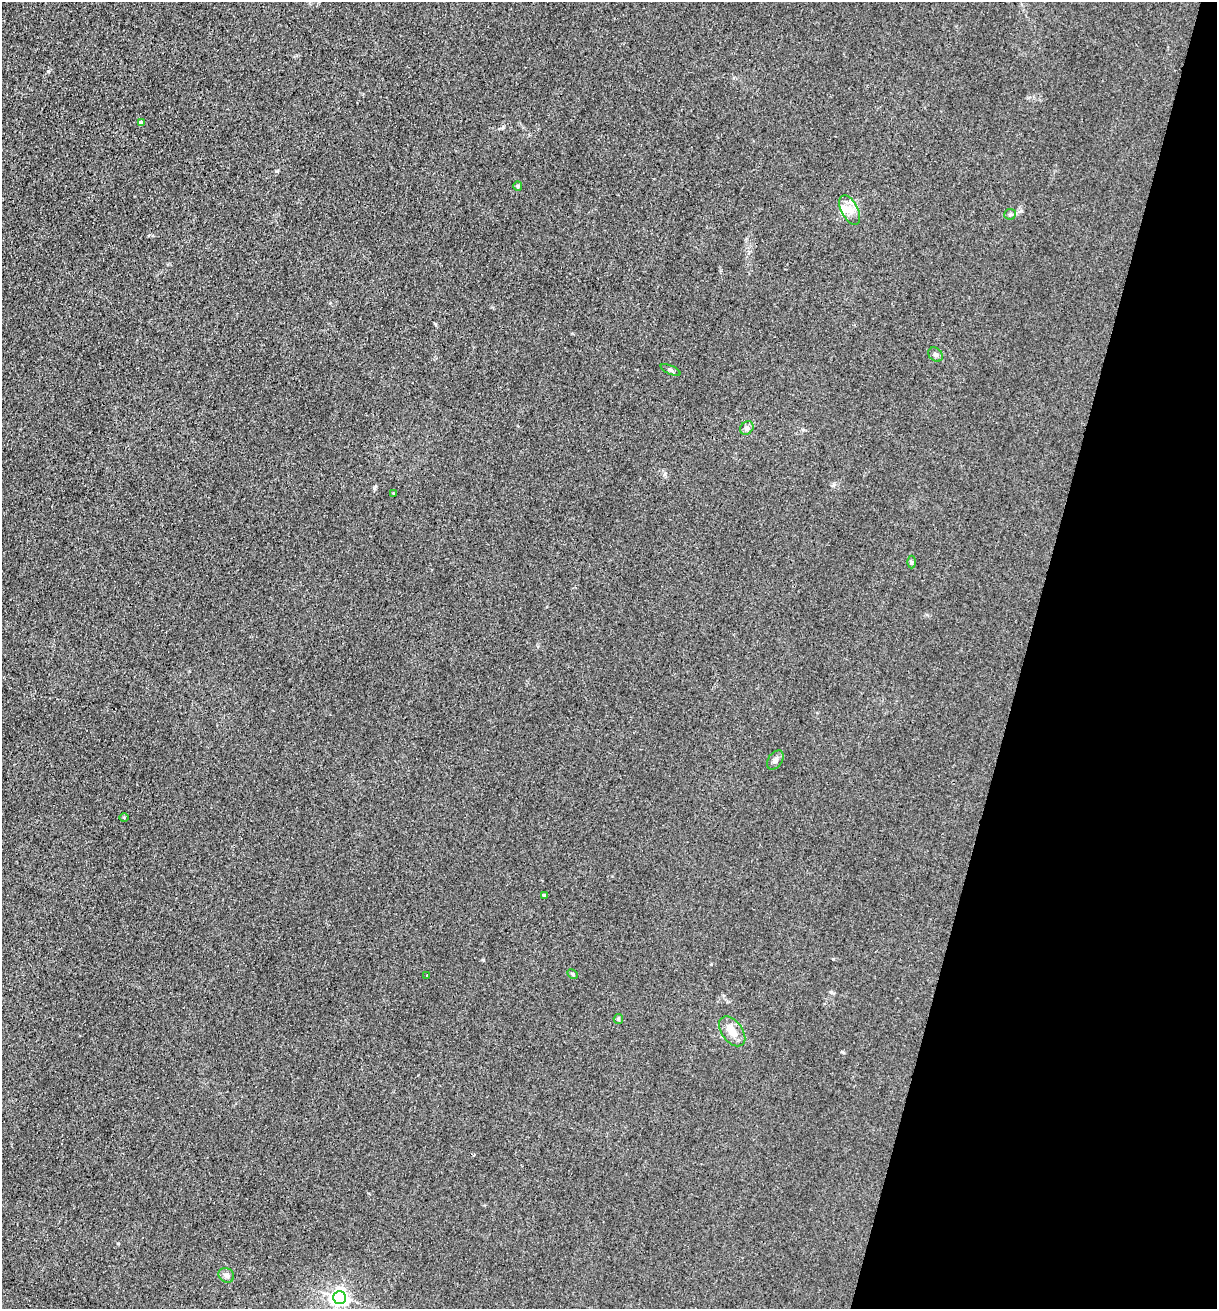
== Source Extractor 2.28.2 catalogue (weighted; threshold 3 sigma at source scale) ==
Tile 8 of 4 x 4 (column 4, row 2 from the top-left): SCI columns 3910-5124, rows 2623-3929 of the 5261 x 5243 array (HDU 1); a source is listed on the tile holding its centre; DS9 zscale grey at full resolution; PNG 1219 x 1311 px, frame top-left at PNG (2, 2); each listed source drawn as its Kron ellipse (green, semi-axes under 4 px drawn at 4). Shown black and unused: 16% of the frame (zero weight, under 3 of 4 exposures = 1% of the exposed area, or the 3 px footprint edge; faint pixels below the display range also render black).
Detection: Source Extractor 2.28.2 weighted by HDU 2 'WHT'; one run over the whole footprint, this tile lists its part. Background 0.0333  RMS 0.0063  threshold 0.0284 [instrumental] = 3 sigma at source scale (4.5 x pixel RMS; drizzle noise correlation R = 1.50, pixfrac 1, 0.05/0.05 arcsec/px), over >= 5 px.
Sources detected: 22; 1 inside a brighter object's white glare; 1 cosmic-ray / hot-pixel residue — neither listed nor drawn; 2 inside a brighter listed object's ellipse — not listed separately; the other 18 listed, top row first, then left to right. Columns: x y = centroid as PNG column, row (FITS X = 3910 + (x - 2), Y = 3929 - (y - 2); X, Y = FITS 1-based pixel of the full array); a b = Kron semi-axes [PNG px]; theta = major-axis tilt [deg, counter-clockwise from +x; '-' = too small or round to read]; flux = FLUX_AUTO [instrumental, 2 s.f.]
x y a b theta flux
141 123 4 4 - 1.9
518 186 5 4 - 0.75
850 210 16 8 -63 6
1010 214 6 5 - 1.2
936 355 8 6 -41 1.8
671 370 11 4 -24 1.4
747 428 7 6 - 1.8
394 493 4 3 - 0.56
911 562 6 4 90 0.95
775 760 11 7 53 2.3
124 817 4 3 - 0.54
544 895 3 3 - 1.3
573 974 6 4 -29 0.89
427 976 3 3 - 2
618 1019 5 4 - 0.84
732 1031 17 10 -52 6.4
226 1275 8 7 - 2.4
340 1297 6 6 - 270
Unlisted compact peaks at least as high as the median listed source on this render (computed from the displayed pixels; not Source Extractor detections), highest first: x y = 833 959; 842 1052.